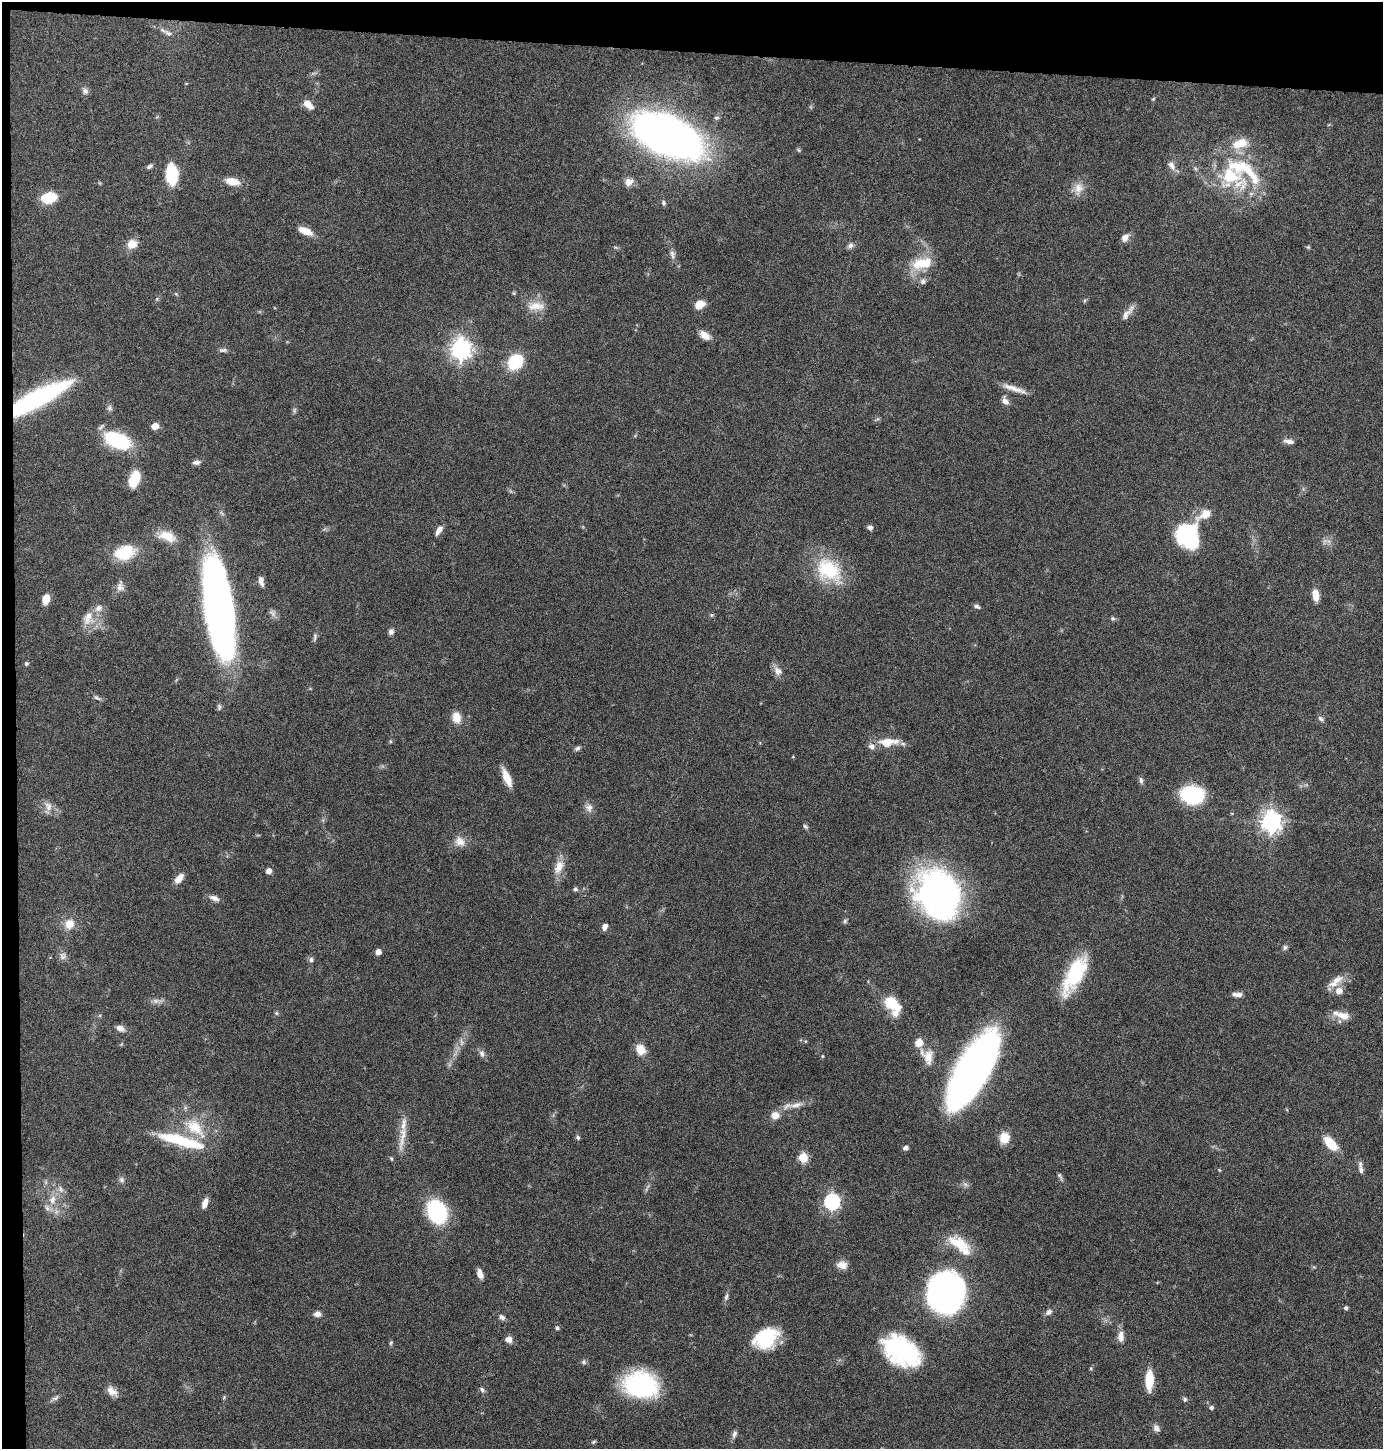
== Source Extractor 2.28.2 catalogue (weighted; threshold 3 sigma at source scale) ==
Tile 1 of 3 x 3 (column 1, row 1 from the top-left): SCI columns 127-1507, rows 2895-4341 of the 4372 x 4345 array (HDU 1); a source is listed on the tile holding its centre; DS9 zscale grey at full resolution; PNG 1385 x 1451 px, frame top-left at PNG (2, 2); no overlay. Shown black and unused: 5% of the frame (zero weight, under 4 of 8 exposures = <1% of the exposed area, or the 3 px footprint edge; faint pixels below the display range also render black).
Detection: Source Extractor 2.28.2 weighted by HDU 2 'WHT'; one run over the whole footprint, this tile lists its part. Background 0.0423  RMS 0.0035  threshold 0.0143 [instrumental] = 3 sigma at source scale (4.09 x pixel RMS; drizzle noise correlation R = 1.36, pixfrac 0.8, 0.05/0.05 arcsec/px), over >= 5 px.
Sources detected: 171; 6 too faint to see at this stretch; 2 inside a brighter object's white glare — not listed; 11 inside a brighter listed object's ellipse — not listed separately; the other 152 listed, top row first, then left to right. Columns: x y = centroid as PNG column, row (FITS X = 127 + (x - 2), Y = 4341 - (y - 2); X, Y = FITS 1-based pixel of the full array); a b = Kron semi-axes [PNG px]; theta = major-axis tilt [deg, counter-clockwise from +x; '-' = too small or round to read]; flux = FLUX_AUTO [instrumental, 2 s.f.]
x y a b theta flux
168 33 14 7 -29 1.6
85 91 9 8 - 1.1
1153 99 5 4 - 0.37
308 104 12 7 -45 3.7
717 118 7 5 0 0.66
667 135 41 21 -23 330
1240 143 20 12 19 6.2
799 150 6 5 - 0.46
149 166 8 5 30 0.85
1172 166 14 7 -54 1.9
172 174 21 11 -87 13
1230 176 30 27 48 19
232 181 15 8 -12 4.5
629 182 13 9 31 2.2
1078 188 14 12 74 3.5
49 197 12 8 12 12
664 203 7 6 - 0.72
305 231 16 7 -23 4.2
1125 237 11 7 52 2.1
132 244 12 10 26 3.7
850 246 9 7 32 1.1
1308 247 5 4 - 0.4
672 254 12 7 -84 1.3
920 263 24 15 24 9
923 281 7 7 - 1.1
176 294 6 4 -44 0.39
700 304 9 7 29 4.5
536 306 25 11 1 4.6
1126 315 17 9 57 2.2
705 335 14 8 -38 2.7
461 349 8 7 - 190
223 350 12 5 3 0.94
515 362 13 10 45 17
1014 389 34 6 -19 3.5
38 398 61 15 28 53
1005 401 11 7 -64 1.7
110 408 9 7 -88 0.96
155 426 5 5 - 5.1
118 441 27 14 -22 24
1289 441 14 5 -7 1.5
196 462 9 6 6 1.3
134 480 14 8 69 10
1205 514 35 11 42 5.1
870 527 6 5 - 1.1
439 530 12 5 57 2.2
167 536 23 12 -18 5.1
1186 537 29 17 -47 24
124 552 25 17 17 11
829 570 38 26 -40 19
261 581 13 6 -76 1.5
120 587 15 9 -90 1.9
1315 595 13 7 -82 3.3
46 599 9 6 77 4.8
977 606 8 5 -22 0.84
218 608 68 19 -81 240
712 615 5 5 - 0.48
88 618 22 14 73 5.3
1113 618 7 5 -21 0.57
391 632 7 6 - 1.1
315 637 12 5 80 0.88
26 664 5 5 - 0.55
778 671 13 10 -48 2.1
97 698 11 5 -25 0.9
456 717 13 10 -81 3.7
1321 719 8 5 -37 0.92
390 741 5 3 - 0.34
888 742 29 11 3 5.8
577 748 8 5 32 0.78
507 778 20 7 -67 4.7
1141 780 9 5 -83 0.95
1192 795 23 17 -8 22
48 806 14 9 -68 2.4
589 808 12 10 -58 1.9
1271 821 8 7 - 210
805 826 7 5 -55 0.64
460 841 15 12 -40 3.1
559 867 20 11 69 4.1
269 871 5 4 - 2.2
179 878 13 7 50 2.6
575 889 6 5 - 0.75
939 894 49 39 -58 100
214 898 13 7 -22 1.7
845 921 6 6 - 0.62
69 924 12 11 - 4.2
605 927 7 5 72 1.7
1285 947 7 6 - 0.75
378 952 5 5 - 2.3
63 956 11 9 -90 1.5
311 960 7 6 - 0.9
1074 975 45 16 62 22
1336 981 25 9 40 4
1339 991 10 9 - 2.5
1237 994 12 5 -4 1.8
892 1003 18 10 -40 12
276 1013 5 5 - 0.51
1343 1016 17 10 -11 3.9
120 1028 10 7 -23 1.8
805 1041 5 3 - 0.32
640 1049 13 10 -63 4.1
482 1053 11 7 -76 1.2
822 1056 5 3 - 0.32
927 1056 23 15 -63 5.2
973 1070 65 24 61 190
796 1105 22 7 13 3.2
775 1115 11 9 5 2.7
195 1128 37 18 -42 12
402 1136 44 7 80 5.2
578 1137 6 5 - 0.63
1004 1138 13 11 76 4.6
181 1141 56 11 -15 18
1331 1143 15 7 -48 9.1
905 1148 7 6 - 0.88
803 1158 5 5 - 14
391 1159 6 4 -69 0.42
1219 1170 5 3 - 0.29
1361 1170 10 6 -79 1.1
1060 1176 10 5 -60 0.74
122 1180 8 8 - 1
61 1189 11 7 -67 1.5
52 1200 13 9 73 3.2
832 1202 7 6 - 83
205 1203 10 5 71 2.6
437 1212 19 15 -68 33
959 1244 33 15 -27 9.3
842 1265 13 10 -8 2.6
1314 1267 5 5 - 0.39
480 1274 11 6 -71 2.2
946 1294 28 25 82 200
726 1297 11 5 74 0.97
1346 1308 5 4 - 0.73
1049 1312 10 7 39 1.2
317 1314 8 6 -2 1.7
502 1317 8 6 -43 1.1
557 1328 6 5 - 0.6
1121 1337 15 8 89 2.5
765 1338 25 19 29 19
509 1339 8 7 - 1.9
391 1343 6 4 68 0.51
901 1351 39 25 -34 38
584 1362 7 6 - 0.71
1091 1368 5 3 - 0.33
1149 1380 19 8 88 8.6
640 1385 37 27 -10 35
482 1390 8 5 -40 0.78
112 1391 15 9 -41 2.6
224 1397 6 4 49 0.39
55 1398 11 5 27 1
1185 1399 6 6 - 0.69
1211 1408 5 5 - 0.87
1156 1428 11 7 -54 1.4
734 1434 11 6 73 1
594 1442 6 4 23 0.47
Overlapping masked pixels (flux is a lower limit): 1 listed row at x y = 38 398